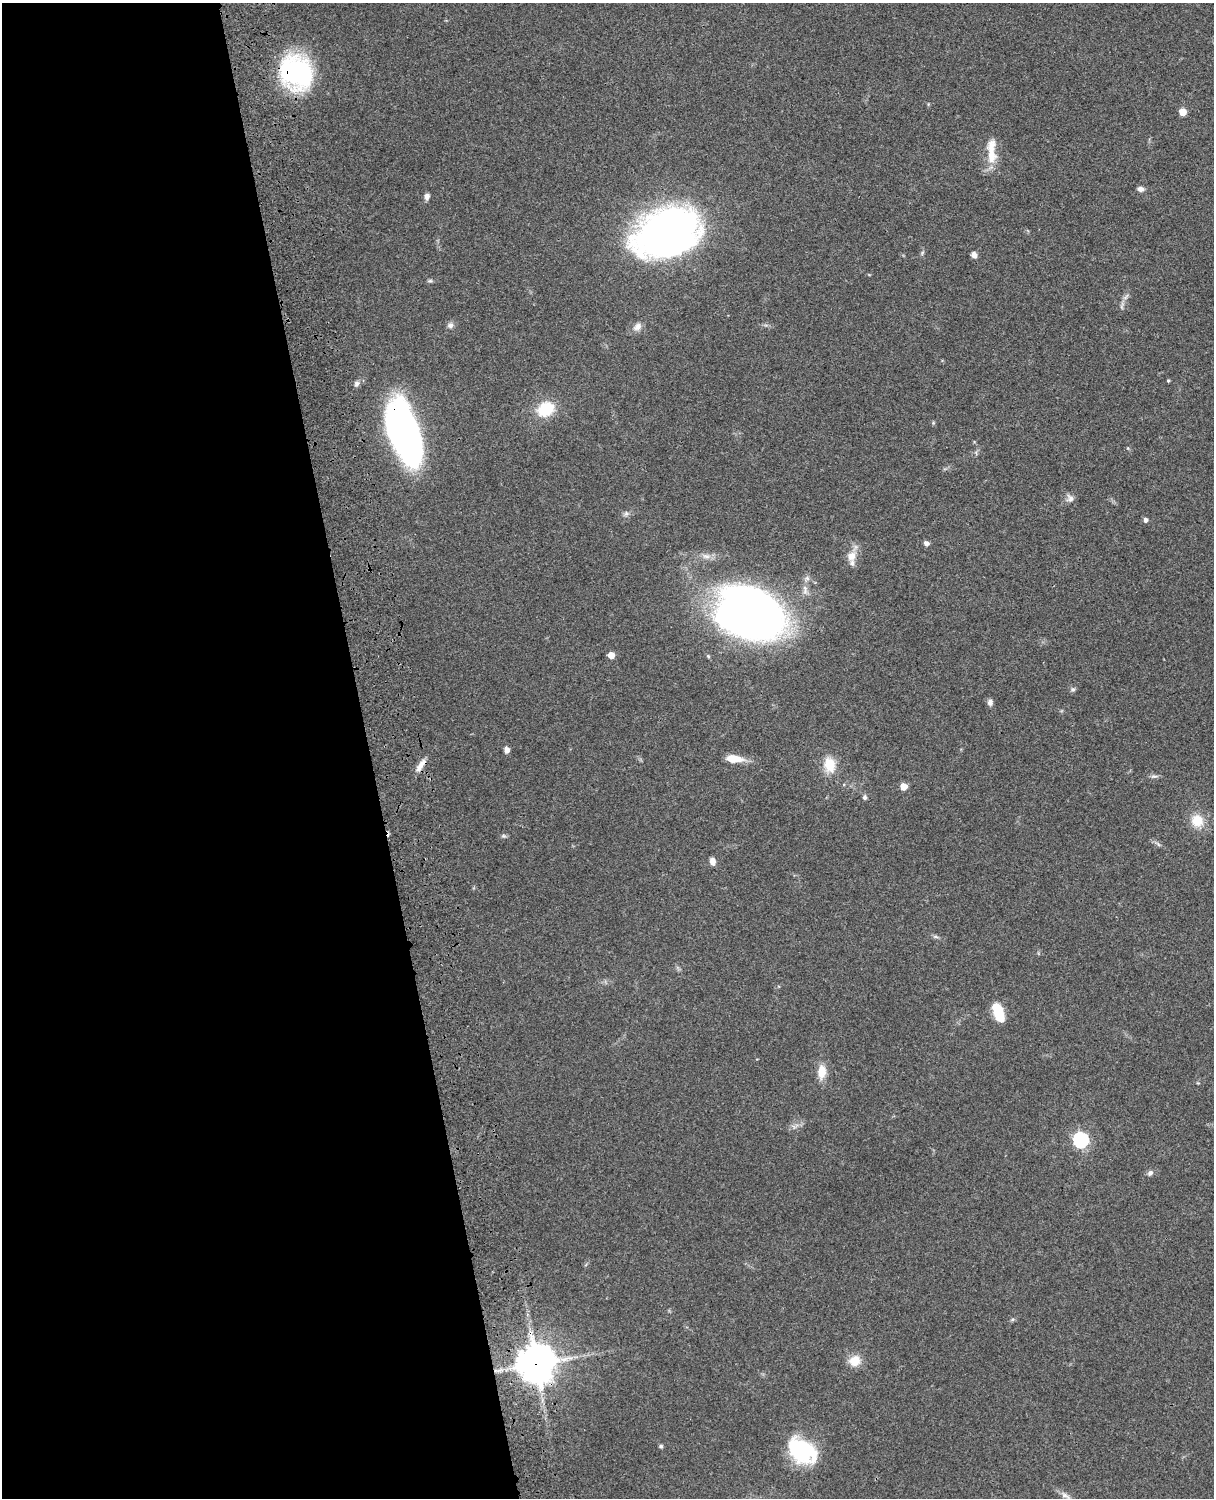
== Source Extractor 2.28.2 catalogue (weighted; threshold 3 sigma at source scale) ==
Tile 5 of 4 x 3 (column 1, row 2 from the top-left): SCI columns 119-1330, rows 1659-3154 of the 5088 x 4926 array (HDU 1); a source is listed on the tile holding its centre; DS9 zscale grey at full resolution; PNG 1216 x 1500 px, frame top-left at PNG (2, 3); no overlay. Shown black and unused: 30% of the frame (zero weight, under 3 of 4 exposures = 6% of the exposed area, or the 3 px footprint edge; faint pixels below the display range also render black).
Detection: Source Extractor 2.28.2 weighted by HDU 2 'WHT'; one run over the whole footprint, this tile lists its part. Background 0.0793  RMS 0.0058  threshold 0.0261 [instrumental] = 3 sigma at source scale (4.5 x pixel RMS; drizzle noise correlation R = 1.50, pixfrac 1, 0.05/0.05 arcsec/px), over >= 5 px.
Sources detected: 52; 1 inside a brighter listed object's ellipse — not listed separately; the other 51 listed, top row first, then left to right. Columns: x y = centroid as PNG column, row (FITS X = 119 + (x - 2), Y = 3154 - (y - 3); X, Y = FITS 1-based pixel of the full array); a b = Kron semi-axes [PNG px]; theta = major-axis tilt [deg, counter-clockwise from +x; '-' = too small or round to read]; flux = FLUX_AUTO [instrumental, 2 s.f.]
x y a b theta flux
296 72 28 25 -45 110
1182 112 5 5 - 12
991 151 36 11 -89 12
1141 189 7 6 - 2.5
427 196 7 5 84 2.6
667 232 58 38 20 310
922 253 6 4 71 0.89
974 255 7 6 - 2.7
430 281 7 5 7 0.99
1122 306 14 4 80 2.1
450 325 8 7 - 2.1
637 327 13 9 39 3.5
1168 381 3 3 - 0.78
357 384 9 7 47 1.9
546 409 16 13 29 22
933 423 6 4 73 0.65
403 431 57 26 -70 240
1070 498 11 10 - 2.9
626 514 8 6 69 1.5
1145 520 5 4 - 2
926 543 7 5 -22 1.9
706 556 13 7 -9 3.6
851 556 15 12 61 6.3
807 578 9 7 45 2
750 614 62 42 -17 420
611 655 5 5 - 7.2
708 656 6 4 -47 0.78
1073 689 7 6 - 1.3
990 702 8 6 -84 2.1
507 750 7 6 - 2.6
733 759 17 7 -5 10
421 765 20 6 54 4.6
829 765 17 12 -80 13
1154 776 12 5 0 1.6
903 787 5 5 - 9.3
865 797 6 5 - 1.3
1197 821 15 14 - 11
503 836 7 5 -1 1.1
1158 844 7 4 -46 1.2
712 861 8 6 -79 3.6
935 937 8 4 -9 1.2
998 1012 22 11 -70 13
822 1072 19 10 86 8.1
1080 1140 7 7 - 130
1150 1173 8 6 45 1.7
1012 1319 6 4 44 0.91
854 1361 12 10 30 10
536 1364 12 12 - 1500
661 1446 5 5 - 1
802 1451 31 20 -34 49
1066 1496 16 6 -29 3
Overlapping masked pixels (flux is a lower limit): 4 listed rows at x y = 296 72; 403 431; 421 765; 536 1364